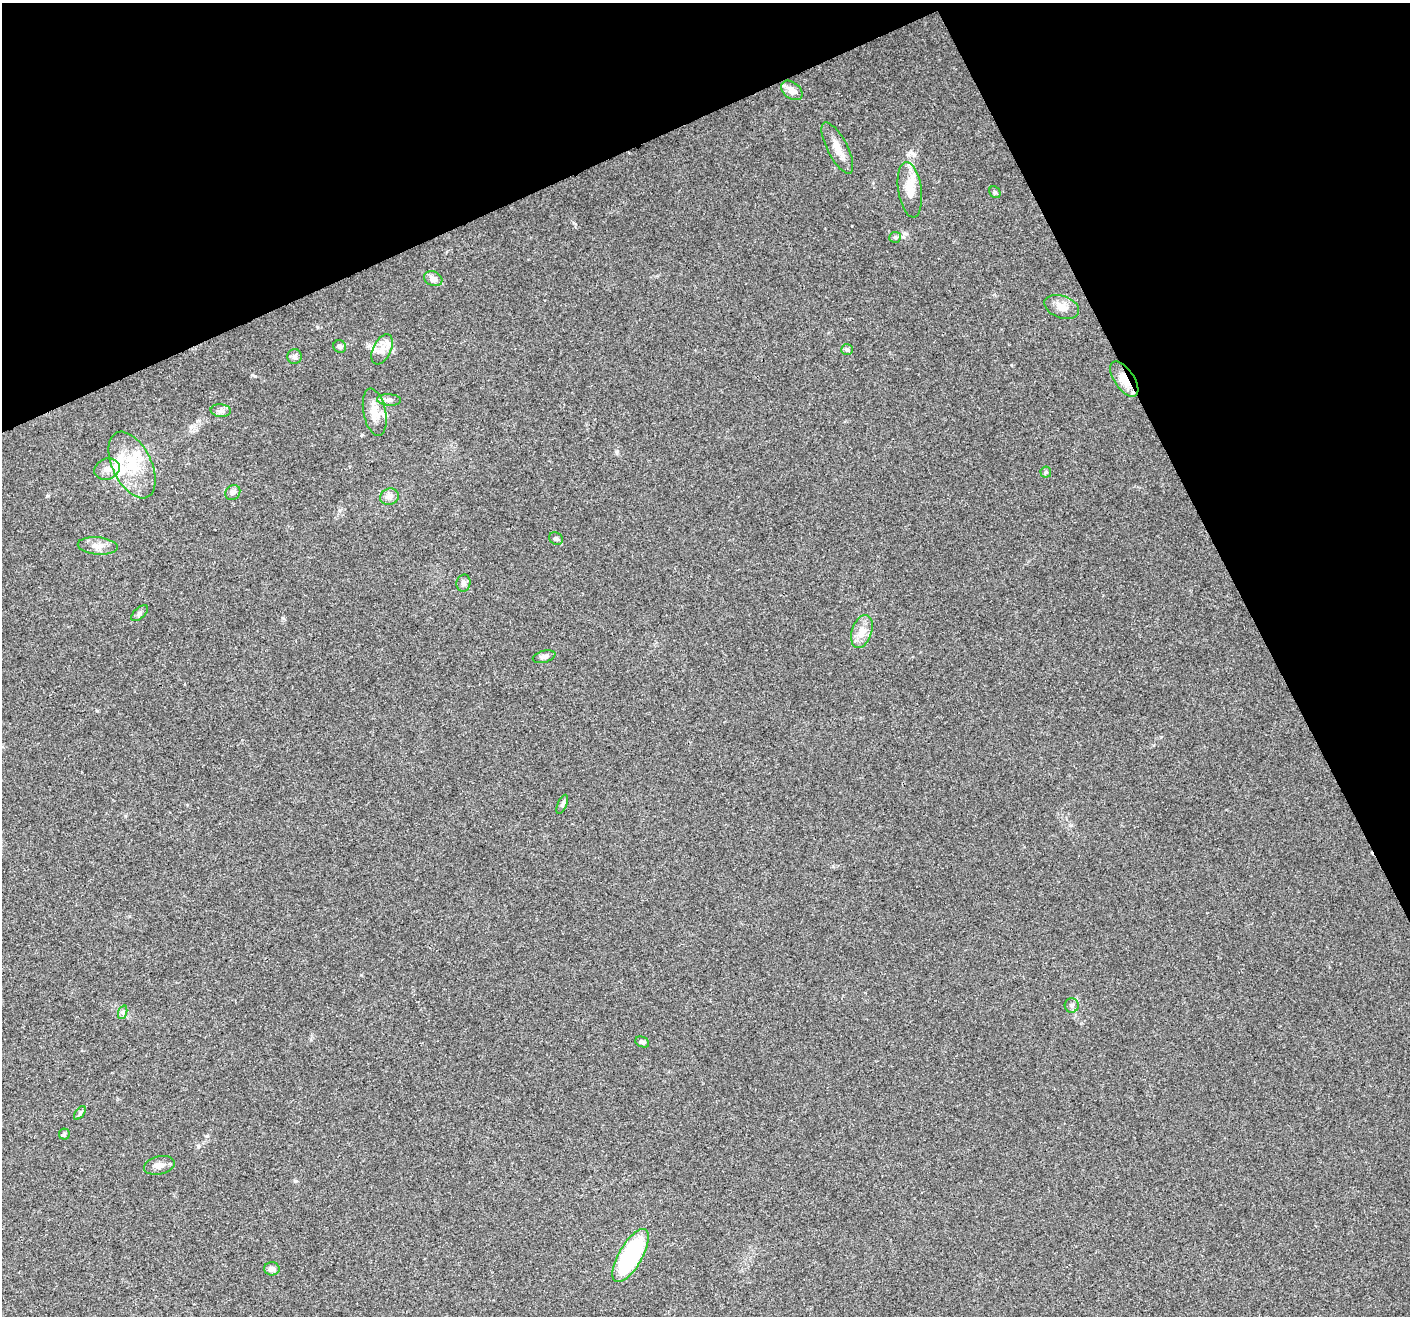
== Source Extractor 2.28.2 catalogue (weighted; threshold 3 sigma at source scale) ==
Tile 3 of 4 x 4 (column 3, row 1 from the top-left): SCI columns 2883-4290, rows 4163-5476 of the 5761 x 5639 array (HDU 1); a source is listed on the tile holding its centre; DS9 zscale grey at full resolution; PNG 1412 x 1318 px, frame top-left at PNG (2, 3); each listed source drawn as its Kron ellipse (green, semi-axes under 4 px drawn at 4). Shown black and unused: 23% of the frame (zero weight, under 3 of 4 exposures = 7% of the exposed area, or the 3 px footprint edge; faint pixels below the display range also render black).
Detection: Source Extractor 2.28.2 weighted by HDU 2 'WHT'; one run over the whole footprint, this tile lists its part. Background 0.0499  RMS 0.0041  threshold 0.0185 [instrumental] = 3 sigma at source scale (4.5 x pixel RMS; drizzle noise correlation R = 1.50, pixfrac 1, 0.0396/0.0396 arcsec/px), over >= 5 px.
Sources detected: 38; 3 inside a brighter listed object's ellipse — not listed separately; the other 35 listed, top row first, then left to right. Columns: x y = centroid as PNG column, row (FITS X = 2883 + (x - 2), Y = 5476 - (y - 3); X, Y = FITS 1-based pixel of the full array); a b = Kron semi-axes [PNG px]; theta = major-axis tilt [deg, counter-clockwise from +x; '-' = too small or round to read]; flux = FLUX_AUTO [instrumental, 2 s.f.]
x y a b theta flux
792 90 12 8 -37 3.4
837 148 28 10 -63 5.2
910 190 28 11 -82 7.4
995 192 6 5 - 0.74
895 237 6 5 - 0.73
433 279 9 7 -25 2.4
1062 307 18 11 -19 4
340 346 6 6 - 1
382 349 16 9 64 3.4
847 350 6 5 - 0.83
294 356 7 7 - 1.4
1124 379 20 10 -55 6.9
389 400 12 5 -3 1.6
221 411 10 6 -3 1.4
375 412 24 11 -78 6
132 465 36 19 -64 18
107 469 13 10 18 3.5
1046 472 5 5 - 0.62
233 492 8 7 - 1.2
390 497 9 8 - 2
556 539 7 6 - 1.1
98 546 20 8 -5 3.5
463 583 8 7 - 1.4
140 613 10 5 44 1.1
862 632 17 10 71 4.7
544 657 11 6 15 1.3
562 804 10 4 67 0.96
1072 1005 7 7 - 1.2
123 1012 7 4 72 0.79
642 1042 7 5 -24 0.87
80 1113 8 4 53 0.77
64 1134 5 5 - 0.64
159 1165 15 9 13 2.4
631 1256 30 11 60 49
272 1269 8 6 -2 1.6
Overlapping masked pixels (flux is a lower limit): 1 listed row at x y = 1124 379
Unlisted compact peaks at least as high as the median listed source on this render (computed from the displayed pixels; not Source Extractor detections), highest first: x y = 255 376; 617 451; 97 711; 295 1181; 903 237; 47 496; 283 618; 575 224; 914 155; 852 226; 361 975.